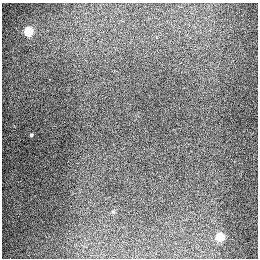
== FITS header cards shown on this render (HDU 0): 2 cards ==
NAXIS1  =                  256
NAXIS2  =                  256

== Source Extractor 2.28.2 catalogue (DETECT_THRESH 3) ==
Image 256 x 256 px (HDU 0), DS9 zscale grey, 1 PNG px = 1 image px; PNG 260 x 260 px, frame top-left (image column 1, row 256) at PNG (2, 3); no overlay
Background 1300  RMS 26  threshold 79.5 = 3 sigma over >= 5 px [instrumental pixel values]
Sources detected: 4; all 4 listed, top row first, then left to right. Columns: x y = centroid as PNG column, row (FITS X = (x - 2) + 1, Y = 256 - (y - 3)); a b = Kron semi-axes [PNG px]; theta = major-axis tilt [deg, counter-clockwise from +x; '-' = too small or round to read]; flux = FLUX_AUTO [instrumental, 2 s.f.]
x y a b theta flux
28 31 5 5 - 94000
31 135 3 3 - 2300
113 212 5 3 - 1600
220 237 5 5 - 71000